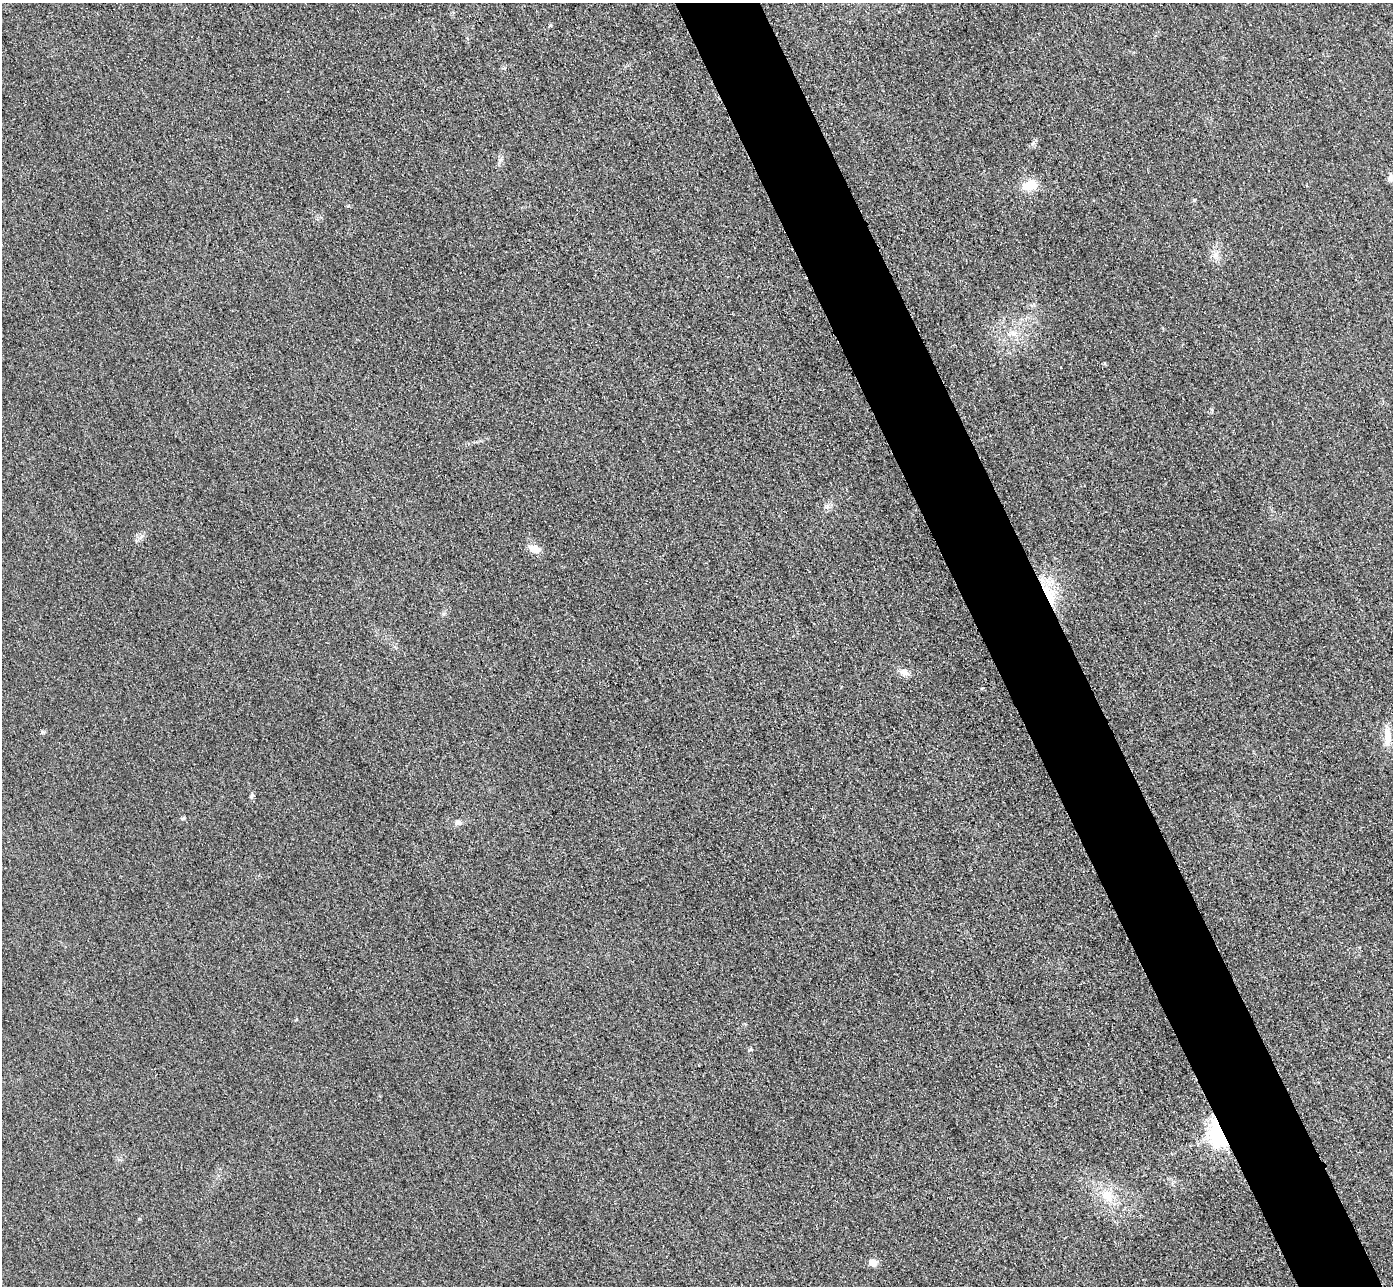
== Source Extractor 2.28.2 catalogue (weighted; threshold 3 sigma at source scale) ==
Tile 6 of 4 x 4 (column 2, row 2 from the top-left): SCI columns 1422-2812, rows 2873-4156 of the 5626 x 5614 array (HDU 1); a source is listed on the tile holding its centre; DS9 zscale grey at full resolution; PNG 1395 x 1288 px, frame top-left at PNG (2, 3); no overlay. Shown black and unused: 6% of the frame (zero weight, under 3 of 4 exposures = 3% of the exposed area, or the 3 px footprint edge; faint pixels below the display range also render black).
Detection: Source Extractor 2.28.2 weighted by HDU 2 'WHT'; one run over the whole footprint, this tile lists its part. Background 0.0828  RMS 0.017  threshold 0.0787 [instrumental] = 3 sigma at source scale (4.5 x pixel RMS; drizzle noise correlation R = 1.50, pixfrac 1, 0.05/0.05 arcsec/px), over >= 5 px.
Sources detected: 17; all 17 listed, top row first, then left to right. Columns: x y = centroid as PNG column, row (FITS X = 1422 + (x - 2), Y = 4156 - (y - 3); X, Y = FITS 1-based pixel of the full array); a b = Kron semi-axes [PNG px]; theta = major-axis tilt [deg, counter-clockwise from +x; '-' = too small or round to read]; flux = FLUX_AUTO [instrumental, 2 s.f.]
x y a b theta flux
1392 178 10 8 17 12
1030 185 18 11 7 31
1216 254 8 8 - 8.9
1014 333 8 5 -45 6.4
1105 363 5 3 - 1.9
141 537 8 5 45 4.8
534 549 15 9 -27 17
1050 596 27 15 -86 56
903 672 12 8 -14 9.8
1388 738 24 9 88 24
251 796 8 5 77 3.7
458 823 10 7 11 6.5
750 1050 6 4 3 2.2
1220 1133 8 6 -63 1500
1107 1196 21 11 -59 30
139 1219 5 3 - 1.5
873 1263 5 5 - 37
Overlapping masked pixels (flux is a lower limit): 2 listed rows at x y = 1050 596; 1220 1133
Isophote crosses this tile's border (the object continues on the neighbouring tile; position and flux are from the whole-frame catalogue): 1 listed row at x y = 1392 178
Unlisted compact peaks at least as high as the median listed source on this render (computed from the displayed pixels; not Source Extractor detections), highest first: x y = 42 732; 1194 200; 550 25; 1032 144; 184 818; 827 506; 1212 410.